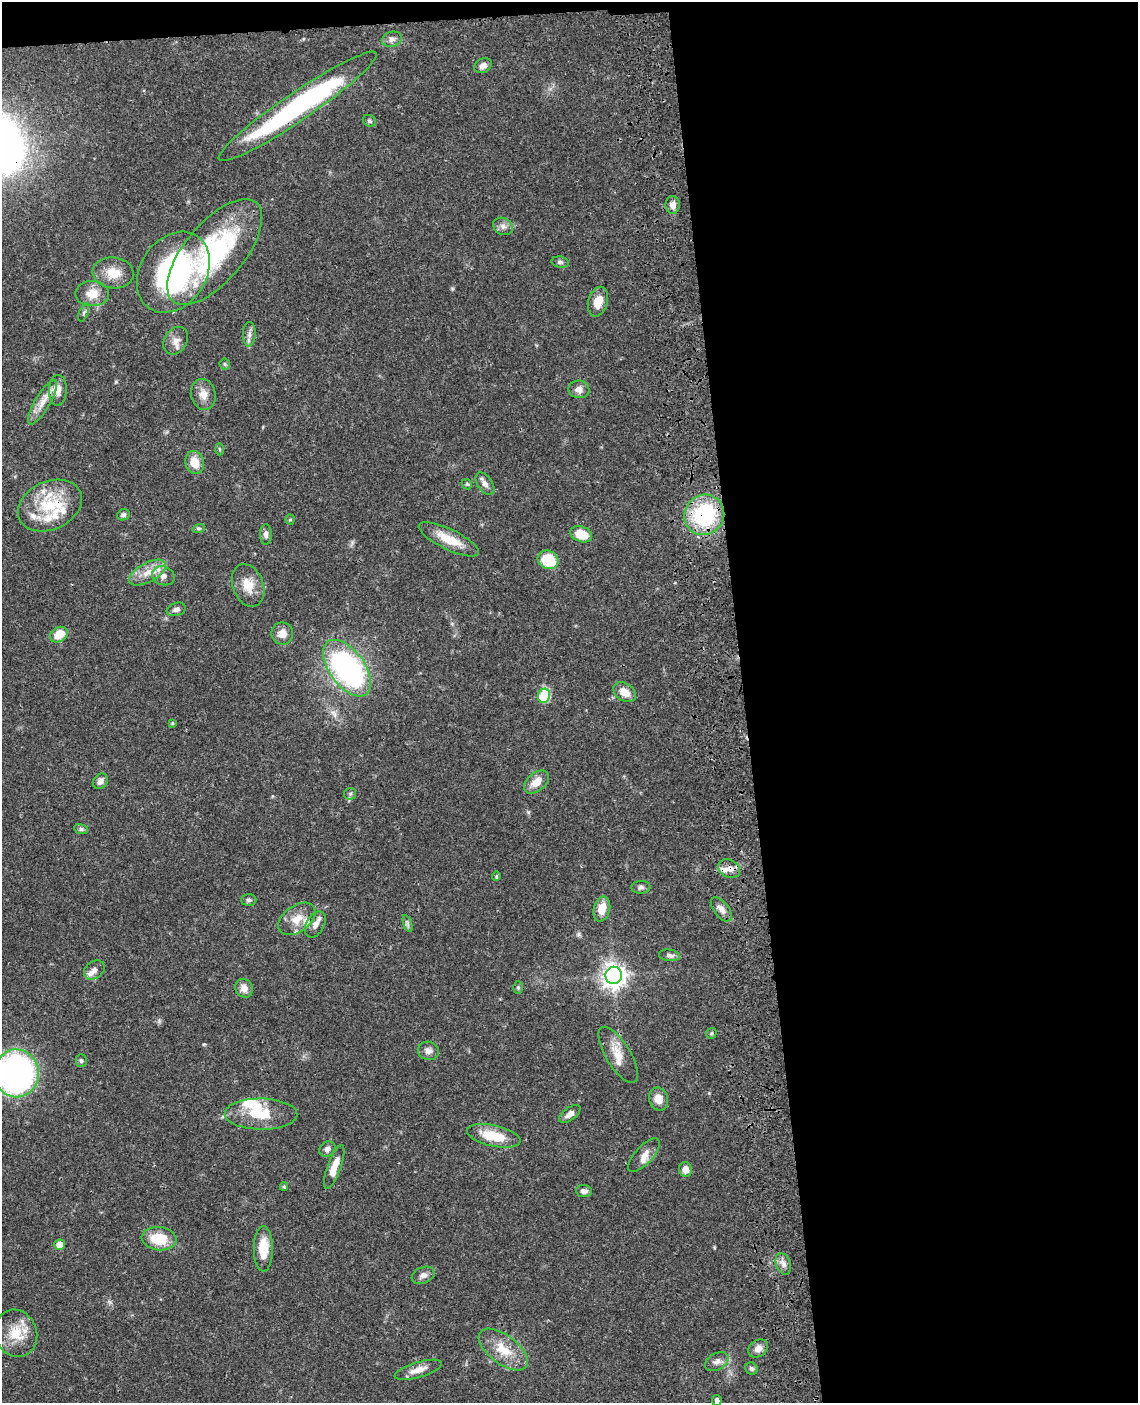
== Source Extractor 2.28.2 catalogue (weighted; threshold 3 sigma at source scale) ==
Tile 4 of 4 x 3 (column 4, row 1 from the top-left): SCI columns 3528-4663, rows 3058-4458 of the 4780 x 4613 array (HDU 1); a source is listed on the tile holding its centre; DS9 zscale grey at full resolution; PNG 1140 x 1405 px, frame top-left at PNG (2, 2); each listed source drawn as its Kron ellipse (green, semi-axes under 4 px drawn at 4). Shown black and unused: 36% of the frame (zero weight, under 3 of 4 exposures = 6% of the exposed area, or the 3 px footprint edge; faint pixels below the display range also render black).
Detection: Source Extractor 2.28.2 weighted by HDU 2 'WHT'; one run over the whole footprint, this tile lists its part. Background 0.0453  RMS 0.0029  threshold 0.0129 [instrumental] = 3 sigma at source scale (4.5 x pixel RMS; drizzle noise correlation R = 1.50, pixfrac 1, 0.05/0.05 arcsec/px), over >= 5 px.
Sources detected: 99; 2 inside a brighter object's white glare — neither listed nor drawn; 9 inside a brighter listed object's ellipse — not listed separately; the other 88 listed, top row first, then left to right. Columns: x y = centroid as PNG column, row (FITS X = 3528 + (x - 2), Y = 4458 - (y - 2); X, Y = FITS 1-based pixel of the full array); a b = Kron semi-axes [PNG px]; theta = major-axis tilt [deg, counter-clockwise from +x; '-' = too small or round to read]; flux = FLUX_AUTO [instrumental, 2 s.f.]
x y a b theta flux
392 39 10 7 16 1.1
483 66 9 7 28 1.5
298 106 95 14 34 67
369 121 7 5 -34 0.6
673 205 9 7 -89 1.8
503 226 10 8 -27 1.4
215 252 64 29 50 45
560 262 8 5 -10 0.7
173 272 43 33 56 57
113 273 20 15 -6 5.2
92 294 17 12 1 4.3
598 302 15 9 74 4.1
84 313 9 4 68 0.57
249 334 12 6 88 1.4
176 341 15 11 57 2.3
225 364 5 5 - 0.48
579 389 10 9 - 1.8
58 390 15 9 89 2.8
203 394 15 12 -78 2.9
42 402 25 7 59 3.7
220 449 6 4 -88 0.38
195 462 12 9 -72 4.5
467 484 5 4 - 0.39
485 484 12 7 -55 1.5
50 506 33 24 25 15
123 515 6 5 - 0.64
704 515 21 19 54 28
290 520 5 4 - 0.39
199 528 6 4 18 0.42
266 534 10 6 89 1.1
581 534 11 7 -21 5.7
449 539 33 10 -26 6.3
548 560 11 9 -27 11
148 573 20 9 29 4.1
163 576 11 9 -22 2.1
248 585 22 15 -69 5
176 609 10 6 17 1.2
282 633 11 11 - 2.7
59 635 9 7 32 4.8
347 668 32 17 -54 72
625 692 12 8 -34 3.1
544 696 7 6 - 15
172 723 4 3 - 0.32
100 781 8 7 - 1.4
536 782 14 9 39 3.6
350 794 6 5 - 0.56
81 829 7 5 -10 0.73
729 869 11 8 -28 2.1
496 876 5 4 - 0.33
641 887 9 6 4 0.83
249 900 7 6 - 0.71
602 909 13 8 76 3.9
721 909 14 7 -52 2
297 919 21 13 36 4.4
407 923 9 4 -72 0.67
315 924 14 9 60 2
669 955 10 5 -7 0.97
94 970 11 8 38 1.4
614 975 8 8 - 240
518 987 6 5 - 0.43
244 988 10 8 -62 2.2
711 1033 5 5 - 0.44
428 1051 10 9 - 1.6
618 1055 32 12 -59 5
81 1061 6 5 - 0.61
16 1073 24 22 90 120
659 1099 11 9 -72 2.9
261 1114 36 15 -1 9.2
570 1114 12 6 36 1.8
494 1136 27 10 -12 8.1
327 1149 8 7 - 1.2
644 1155 21 9 47 2.3
334 1167 23 7 70 4.3
685 1169 7 6 - 2.2
284 1187 4 4 - 0.33
584 1191 8 6 -6 1.3
159 1239 17 11 -6 8.5
60 1245 5 5 - 3.2
263 1249 23 9 -90 6.6
783 1264 11 7 -69 1.4
423 1275 12 8 22 1.5
16 1333 24 21 -68 7.7
758 1348 10 8 40 2
503 1350 29 14 -37 7.1
717 1362 13 8 30 1.6
751 1369 6 5 - 0.68
418 1370 24 7 16 2.9
717 1400 5 5 - 0.69
Overlapping masked pixels (flux is a lower limit): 4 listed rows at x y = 298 106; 50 506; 704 515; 729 869
Isophote crosses this tile's border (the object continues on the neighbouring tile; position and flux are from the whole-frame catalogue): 1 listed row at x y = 16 1073